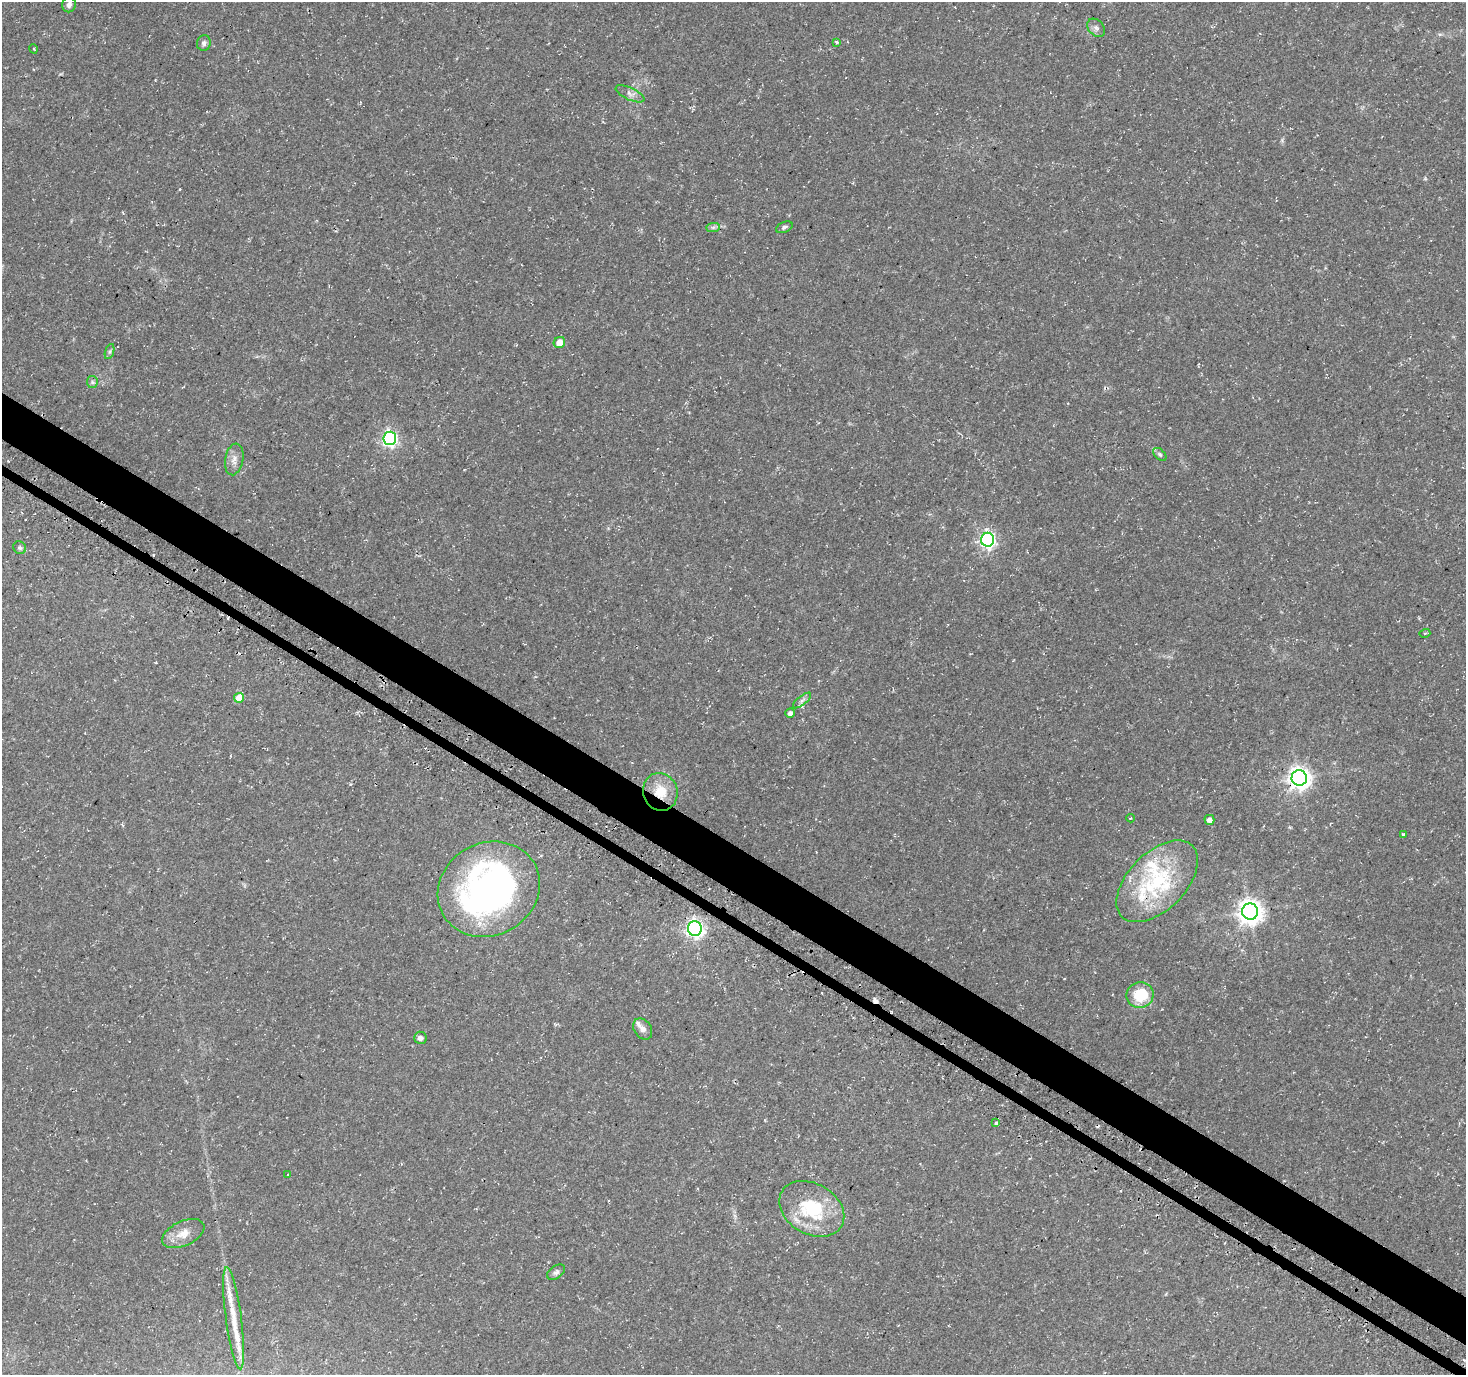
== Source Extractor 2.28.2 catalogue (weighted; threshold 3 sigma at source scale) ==
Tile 6 of 4 x 4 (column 2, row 2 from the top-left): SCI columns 1551-3014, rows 2999-4371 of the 5992 x 6054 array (HDU 1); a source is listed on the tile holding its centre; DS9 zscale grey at full resolution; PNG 1468 x 1377 px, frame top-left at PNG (2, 2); each listed source drawn as its Kron ellipse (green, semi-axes under 4 px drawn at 4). Shown black and unused: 4% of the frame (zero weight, under 3 of 4 exposures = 5% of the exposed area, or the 3 px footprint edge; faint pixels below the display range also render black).
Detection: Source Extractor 2.28.2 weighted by HDU 2 'WHT'; one run over the whole footprint, this tile lists its part. Background 0.0482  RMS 0.004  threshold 0.0178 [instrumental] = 3 sigma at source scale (4.5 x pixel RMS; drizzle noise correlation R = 1.50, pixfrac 1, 0.0396/0.0396 arcsec/px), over >= 5 px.
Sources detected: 50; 1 inside a brighter object's white glare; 5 cosmic-ray / hot-pixel residue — neither listed nor drawn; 6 inside a brighter listed object's ellipse — not listed separately; the other 38 listed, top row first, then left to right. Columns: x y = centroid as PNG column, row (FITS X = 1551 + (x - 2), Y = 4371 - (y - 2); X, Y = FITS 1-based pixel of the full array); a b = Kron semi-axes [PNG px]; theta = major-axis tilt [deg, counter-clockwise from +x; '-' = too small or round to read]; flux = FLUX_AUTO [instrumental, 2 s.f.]
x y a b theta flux
69 5 7 6 - 1.4
1096 28 10 7 -46 1.5
837 42 4 3 - 1.1
204 43 8 7 - 1.2
34 49 5 3 - 0.43
630 94 15 6 -25 2
713 227 7 4 1 0.86
784 227 9 5 22 0.96
559 342 6 5 - 5.1
110 352 8 3 71 0.64
92 382 6 5 - 0.73
390 438 7 6 - 99
1160 454 8 5 -45 0.78
234 459 16 9 80 2.8
988 540 7 6 - 110
20 548 7 6 - 0.89
1425 633 5 3 - 0.38
239 698 5 5 - 7.2
802 700 11 4 39 1.3
790 713 5 4 - 1.3
1299 778 8 7 - 270
660 792 19 17 -69 9.2
1130 818 4 3 - 0.5
1209 820 5 5 - 2
1403 834 3 3 - 1.8
1157 881 50 28 45 36
489 889 52 46 28 140
1250 912 8 8 - 350
695 928 7 7 - 140
1140 995 14 13 - 14
643 1029 11 8 -54 2
420 1038 6 6 - 1.8
996 1123 3 3 - 7.9
288 1175 3 2 - 0.63
812 1209 35 25 -31 26
183 1234 22 12 25 5.5
556 1272 10 6 36 1.3
234 1318 51 8 -82 9.2
Overlapping masked pixels (flux is a lower limit): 1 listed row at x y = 660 792